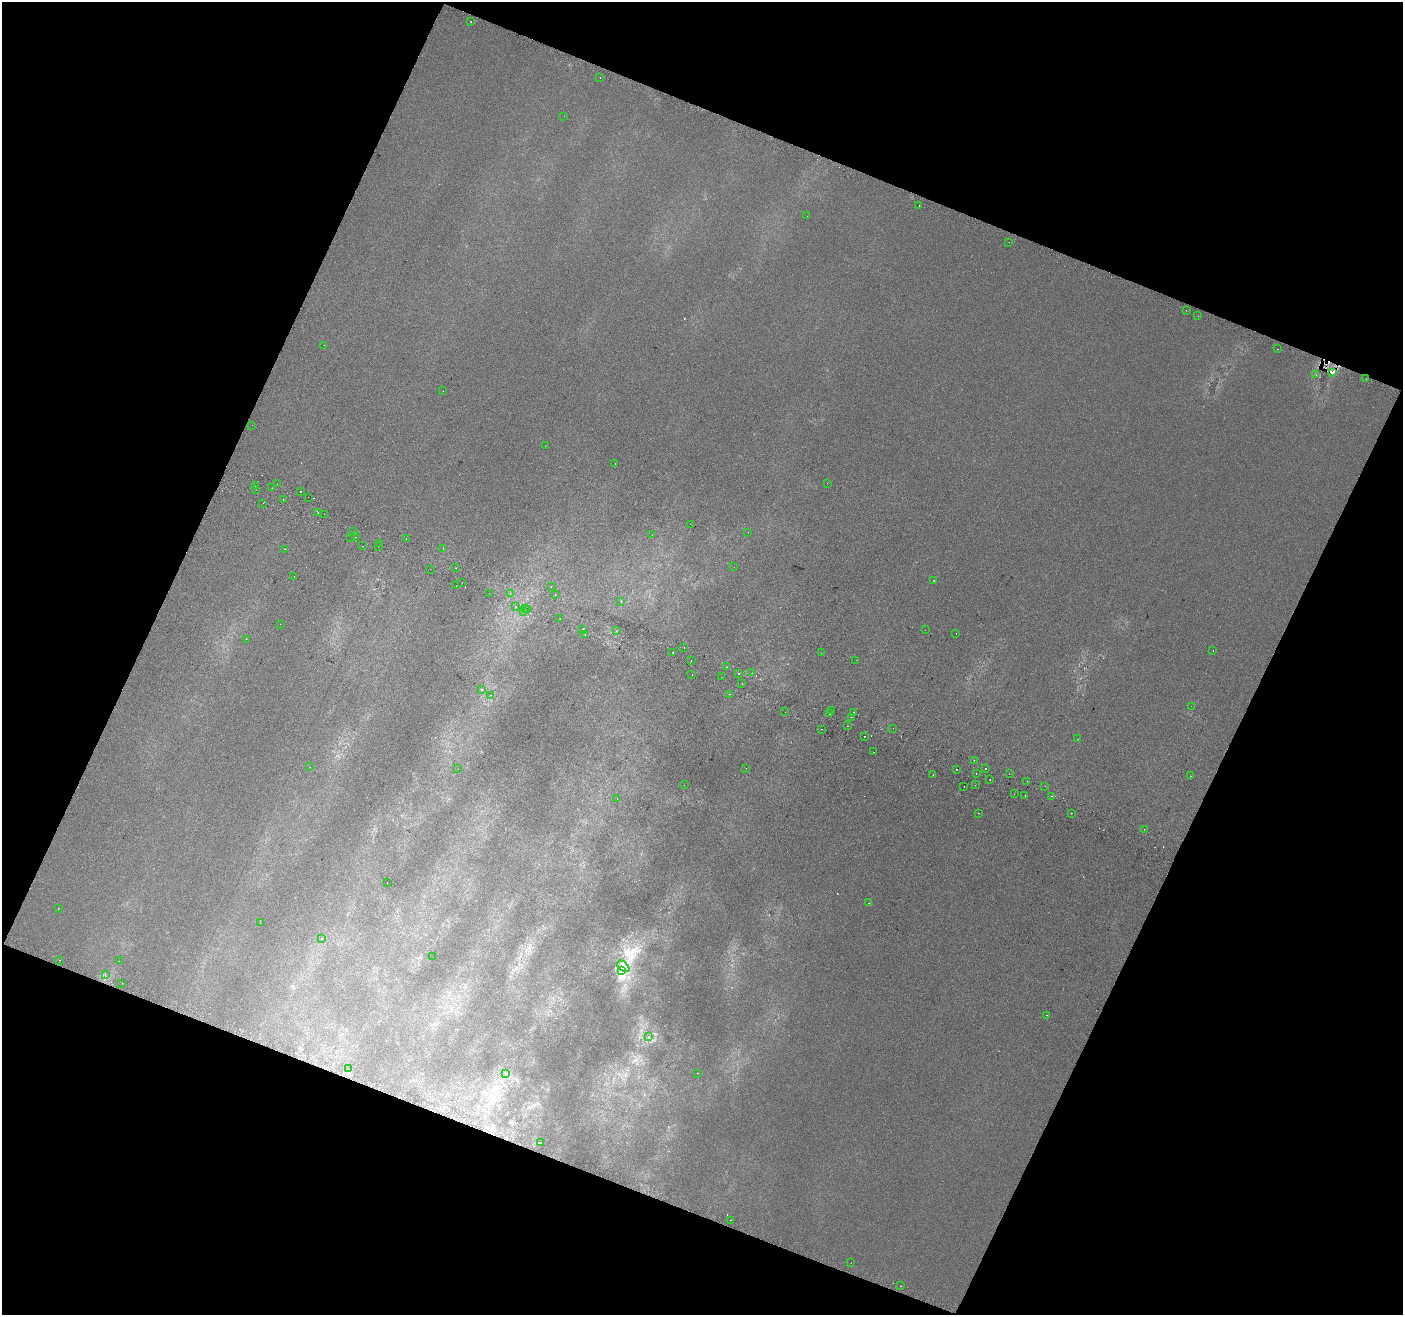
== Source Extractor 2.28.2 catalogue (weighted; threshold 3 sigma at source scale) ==
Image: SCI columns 26-5627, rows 313-5563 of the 5645 x 5810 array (HDU 1 of 3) = the unmasked area's bounding box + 8 px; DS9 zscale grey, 4 x 4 block average (1 PNG px = mean of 4 x 4 image px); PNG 1405 x 1317 px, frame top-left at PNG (2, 2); each listed source drawn as its Kron ellipse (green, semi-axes under 4 px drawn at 4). Shown black and unused: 43% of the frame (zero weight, under 2 of 3 exposures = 2% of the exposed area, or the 3 px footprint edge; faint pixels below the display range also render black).
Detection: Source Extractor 2.28.2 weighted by HDU 2 'WHT'. Background 0.00278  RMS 0.0074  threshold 0.0331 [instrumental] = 3 sigma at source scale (4.5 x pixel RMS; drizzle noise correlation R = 1.50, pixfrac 1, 0.0396/0.0396 arcsec/px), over >= 5 px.
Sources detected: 169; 3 too faint to see at this stretch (4 x 4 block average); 25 cosmic-ray / hot-pixel residue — neither listed nor drawn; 6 coinciding with a brighter row at this scale — not listed separately; the other 135 listed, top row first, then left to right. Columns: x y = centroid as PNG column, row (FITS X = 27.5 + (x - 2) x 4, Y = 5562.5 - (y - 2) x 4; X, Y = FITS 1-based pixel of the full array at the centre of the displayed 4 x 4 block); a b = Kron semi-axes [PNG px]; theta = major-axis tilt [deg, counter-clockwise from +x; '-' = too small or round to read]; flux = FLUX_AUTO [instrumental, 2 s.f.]
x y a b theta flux
471 21 2 2 - 2.4
600 78 2 2 - 2.3
564 116 2 2 - 0.51
919 206 2 2 - 2.9
807 216 2 2 - 1.6
1009 242 2 2 - 1.7
1186 310 2 2 - 4
1198 316 2 2 - 1.4
324 345 2 2 - 1.2
1277 349 2 2 - 1.9
1333 372 2 2 - 4.1
1316 375 2 2 - 0.98
1366 379 2 2 - 9.8
443 391 2 2 - 1.1
252 425 2 2 - 0.58
545 446 2 2 - 0.78
615 464 2 2 - 3.5
827 483 2 2 - 0.64
277 484 2 2 - 2.6
255 486 2 2 - 4.1
272 488 2 2 - 0.75
256 490 2 2 - 2.7
300 491 2 2 - 3.2
308 497 2 2 - 2.9
283 499 2 2 - 1.3
263 503 2 2 - 4.9
318 513 2 2 - 2
324 514 2 2 - 1.3
690 524 2 2 - 0.74
353 532 2 2 - 2.7
748 532 2 2 - 1.5
652 534 2 2 - 0.69
355 537 2 2 - 1.7
351 538 2 2 - 8.8
406 539 2 2 - 1
379 543 2 2 - 2.8
363 546 2 2 - 0.93
378 547 2 2 - 1.5
443 548 2 2 - 6.9
285 549 2 2 - 2.1
734 567 2 2 - 0.49
455 568 2 2 - 1.4
430 569 2 2 - 2.2
294 576 2 2 - 2.4
934 581 2 2 - 1.9
462 582 2 2 - 3.5
456 585 2 2 - 3.9
551 586 2 2 - 1.2
489 593 2 2 - 0.62
510 593 2 2 - 4.2
555 594 2 2 - 4.5
621 601 2 2 - 2.1
516 607 2 2 - 1.6
526 608 2 2 - 1.6
528 609 2 2 - 24
523 612 2 2 - 3.2
560 619 2 2 - 0.99
280 624 2 2 - 1.5
582 629 2 2 - 7.9
925 630 2 2 - 1.4
616 631 2 2 - 8.3
585 634 2 2 - 0.87
956 634 2 2 - 2.4
246 639 2 2 - 0.72
684 647 2 2 - 3.9
1213 650 2 2 - 1
673 653 2 2 - 9
821 653 2 2 - 2.4
856 660 2 2 - 1.9
691 661 2 2 - 0.95
727 667 2 2 - 1.9
752 673 2 2 - 0.97
738 674 2 2 - 9
692 675 2 2 - 11
721 677 2 2 - 1.6
742 684 2 2 - 0.88
481 689 2 2 - 24
729 694 2 2 - 0.94
490 695 2 2 - 1.3
1191 706 2 2 - 0.47
831 710 2 2 - 12
785 712 2 2 - 1.1
853 712 2 2 - 1.1
829 714 2 2 - 8.3
852 717 2 2 - 0.95
847 726 2 2 - 1.6
893 728 2 2 - 0.89
821 729 2 2 - 2.9
864 737 2 2 - 1.8
1077 739 2 2 - 0.91
873 752 2 2 - 4.8
974 760 2 2 - 3.5
310 767 2 2 - 0.58
746 768 2 2 - 2.2
986 768 2 2 - 7.7
458 769 2 2 - 1.7
956 769 2 2 - 2.9
933 774 2 2 - 5.1
976 774 2 2 - 6.5
1009 774 2 2 - 1.3
1191 776 2 2 - 4.4
990 780 2 2 - 5.9
1027 781 2 2 - 1.2
684 785 2 2 - 0.51
975 785 2 2 - 6
964 786 2 2 - 2.6
1045 786 2 2 - 3.4
1014 794 2 2 - 14
1025 796 2 2 - 0.86
1051 796 2 2 - 4.9
617 799 2 2 - 1.3
979 813 2 2 - 1.2
1071 813 2 2 - 0.95
1144 829 2 2 - 1
387 883 2 2 - 1.4
869 903 2 2 - 5.7
58 908 2 2 - 1.5
260 923 2 2 - 3.5
322 938 2 2 - 1.2
433 957 2 2 - 0.49
59 960 2 2 - 2.1
119 961 2 2 - 1.3
623 966 7 4 -43 24
621 971 4 3 - 11
105 974 2 2 - 1.2
122 983 2 2 - 0.76
1047 1015 2 2 - 2.1
649 1037 2 2 - 1.5
348 1069 2 2 - 0.63
505 1073 2 2 - 1.3
697 1073 2 2 - 0.96
540 1142 2 2 - 7.5
731 1220 2 2 - 2.3
851 1263 2 2 - 2.1
900 1286 2 2 - 1.1
Overlapping masked pixels (flux is a lower limit): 1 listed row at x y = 1333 372
Diffuse or blended objects may show on this block-average render without a row.